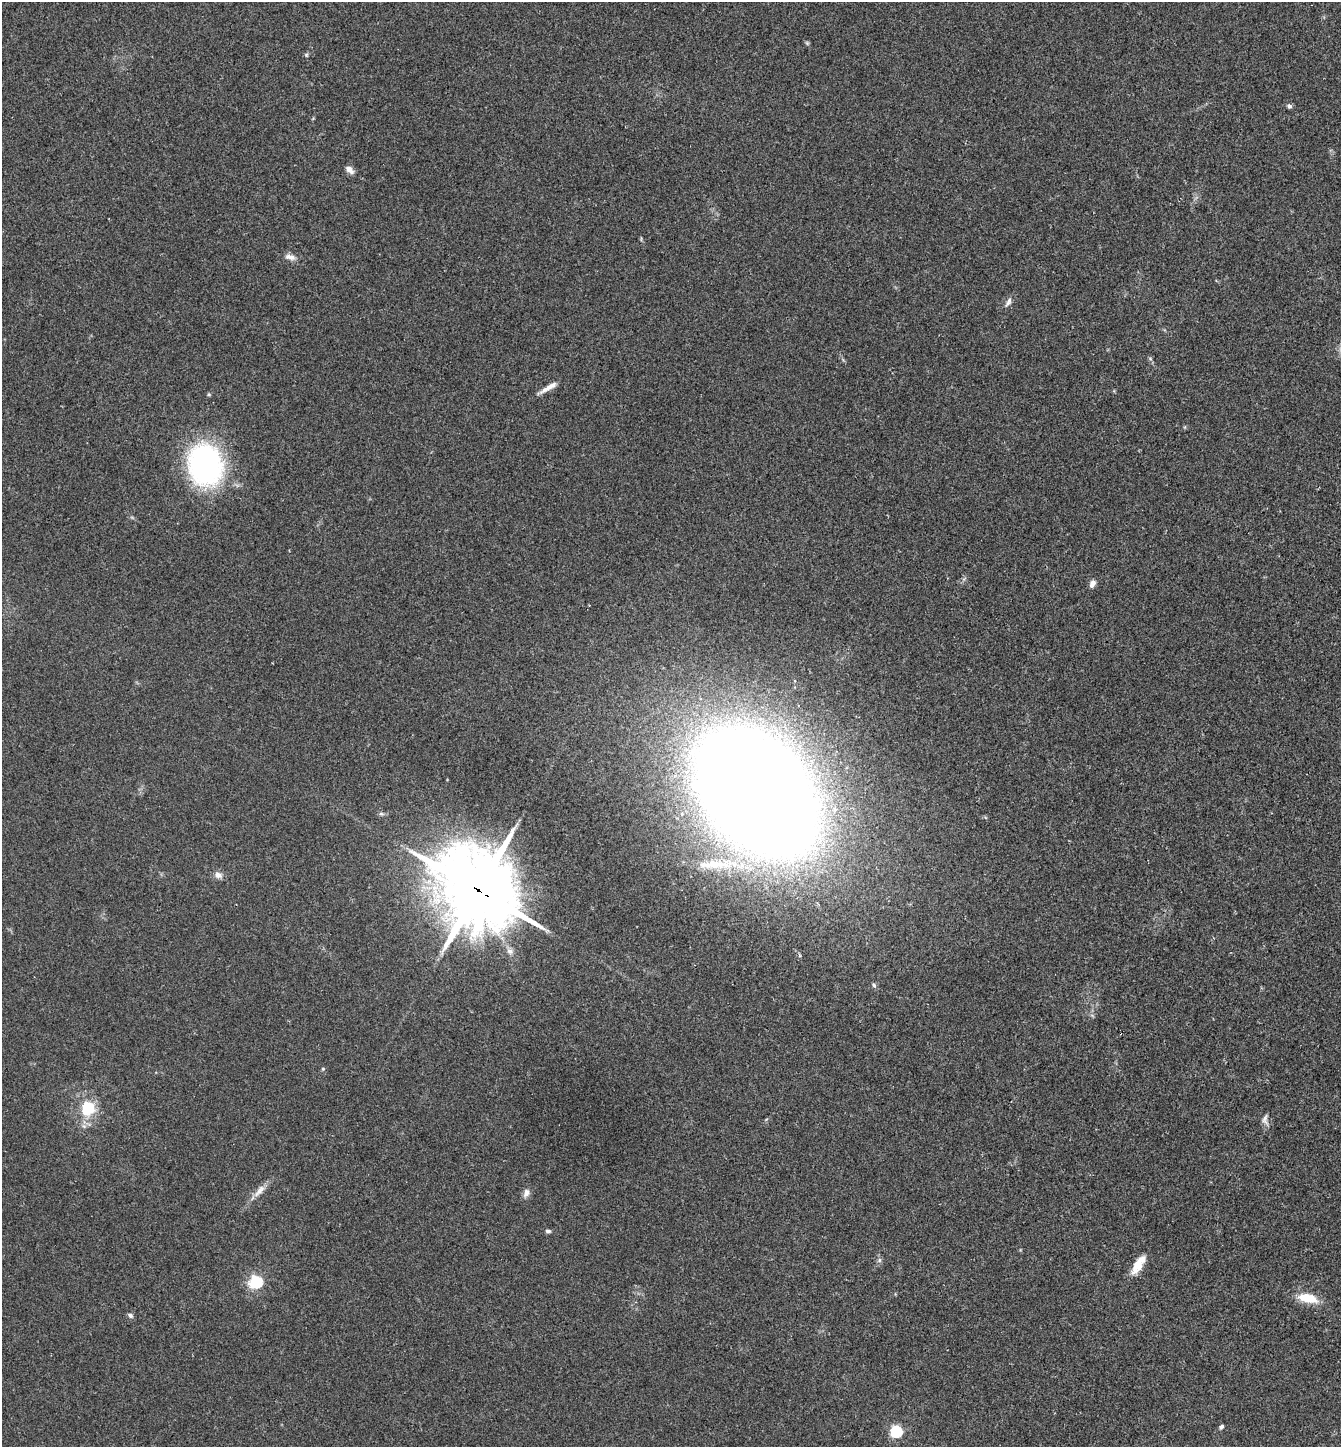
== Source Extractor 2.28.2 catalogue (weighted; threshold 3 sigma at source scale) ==
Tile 6 of 4 x 4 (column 2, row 2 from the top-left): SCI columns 1487-2825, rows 2891-4335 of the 5788 x 5779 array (HDU 1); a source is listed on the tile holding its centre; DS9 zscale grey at full resolution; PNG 1343 x 1449 px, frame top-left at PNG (2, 2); no overlay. Shown black and unused: <1% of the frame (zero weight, under 2 of 3 exposures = <1% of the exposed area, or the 3 px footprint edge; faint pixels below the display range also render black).
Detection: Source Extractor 2.28.2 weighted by HDU 2 'WHT'; one run over the whole footprint, this tile lists its part. Background 0.057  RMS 0.0088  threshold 0.0396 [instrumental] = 3 sigma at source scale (4.5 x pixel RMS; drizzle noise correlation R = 1.50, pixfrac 1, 0.05/0.05 arcsec/px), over >= 5 px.
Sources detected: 32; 1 inside a brighter listed object's ellipse — not listed separately; the other 31 listed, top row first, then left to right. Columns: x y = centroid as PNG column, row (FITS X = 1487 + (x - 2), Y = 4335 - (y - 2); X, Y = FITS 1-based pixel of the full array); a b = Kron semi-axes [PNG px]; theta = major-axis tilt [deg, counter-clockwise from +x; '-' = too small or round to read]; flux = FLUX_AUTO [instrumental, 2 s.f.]
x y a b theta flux
807 43 7 4 -45 1.3
306 55 6 5 - 1.3
1289 106 7 6 - 2.2
349 170 12 7 -44 4.6
290 257 16 7 -13 5.4
1008 302 14 6 60 3.7
1150 358 6 3 -20 1.1
548 388 28 5 31 7.6
209 394 5 4 - 1.1
205 465 31 25 -80 240
1092 584 9 6 66 4.7
756 792 88 51 -50 4500
381 814 8 4 -8 1.8
713 864 50 11 0 33
218 875 10 8 -21 4.9
478 890 28 23 -43 8400
510 951 11 8 -37 4.3
874 985 7 5 -62 1.6
323 1069 5 4 - 1
88 1108 23 21 77 29
1265 1119 16 8 89 4.5
259 1191 23 7 50 8
526 1193 12 8 72 4.6
548 1231 7 5 -9 2.1
879 1260 6 6 - 2.1
1138 1265 24 11 62 14
256 1282 7 6 - 82
1307 1298 26 11 -12 20
130 1316 8 5 -34 2.4
1221 1427 6 4 55 2
896 1432 5 5 - 110
Overlapping masked pixels (flux is a lower limit): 1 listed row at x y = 478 890